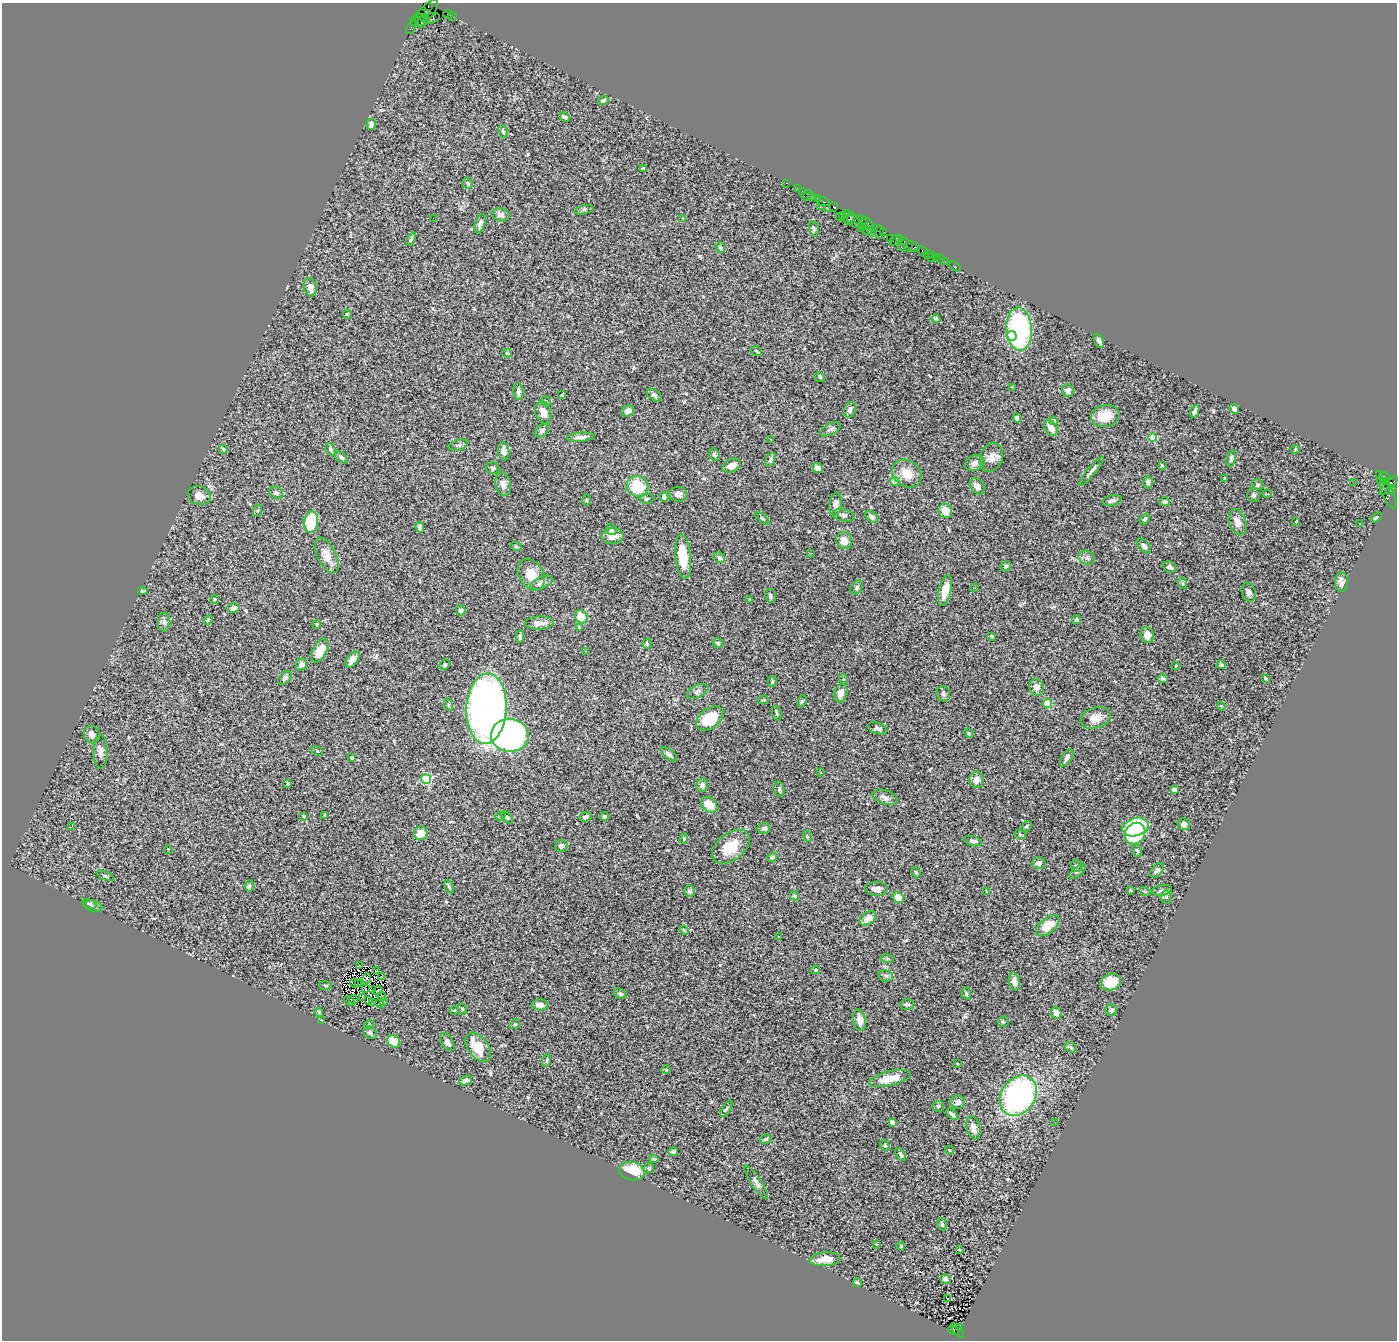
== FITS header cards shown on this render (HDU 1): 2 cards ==
NAXIS1  =                 1395
NAXIS2  =                 1338

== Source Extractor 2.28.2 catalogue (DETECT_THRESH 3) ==
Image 1395 x 1338 px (HDU 1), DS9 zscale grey, 1 PNG px = 1 image px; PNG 1399 x 1342 px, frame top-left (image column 1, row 1338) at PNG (2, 3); each listed source drawn as its Kron ellipse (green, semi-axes under 4 px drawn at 4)
Background 2.38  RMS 0.074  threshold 0.223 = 3 sigma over >= 5 px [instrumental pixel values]
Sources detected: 348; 2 with non-positive FLUX_AUTO (blend fragments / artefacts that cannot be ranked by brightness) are neither listed nor drawn; the other 346 listed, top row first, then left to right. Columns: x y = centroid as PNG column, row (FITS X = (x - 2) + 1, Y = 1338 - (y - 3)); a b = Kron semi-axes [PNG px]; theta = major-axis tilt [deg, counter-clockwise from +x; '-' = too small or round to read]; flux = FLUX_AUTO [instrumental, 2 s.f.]
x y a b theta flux
428 6 3 2 - 99
426 13 16 7 52 440
421 14 3 2 - 120
448 14 4 3 - 280
453 17 4 3 - 130
425 18 4 3 - 440
432 18 8 5 20 840
414 20 5 2 - 52
420 20 7 4 -70 550
411 27 7 2 64 160
603 100 5 4 - 11
565 117 5 3 - 12
371 124 5 5 - 23
503 132 6 4 -63 7.4
643 169 4 4 - 14
468 183 6 5 - 8.9
787 183 3 2 - 100
797 188 2 2 - 79
802 191 3 2 - 100
807 195 6 2 39 500
812 197 3 3 - 150
817 198 3 2 - 66
823 201 7 3 -20 280
820 205 3 3 - 93
833 207 5 3 - 130
828 209 3 3 - 270
584 210 10 4 14 9
846 214 4 3 - 180
500 215 9 6 -13 18
842 215 4 2 - 98
839 217 2 2 - 47
433 218 2 2 - 91
683 218 4 3 - 4.7
850 218 7 4 57 820
860 220 7 3 -9 370
854 222 8 5 -43 680
868 223 8 3 -48 630
480 224 10 5 73 17
864 226 3 2 - 120
861 228 2 2 - 100
814 229 7 5 -77 9.1
867 230 5 3 - 830
873 230 6 3 68 240
879 232 7 3 83 430
884 232 3 2 - 170
890 238 2 2 - 130
411 239 7 4 64 9.1
899 239 3 2 - 160
895 240 6 3 44 350
904 241 3 2 - 110
720 247 5 4 - 9.3
901 247 2 2 - 85
908 247 3 2 - 180
914 247 7 4 -33 450
922 251 5 3 - 250
928 254 5 3 - 65
931 257 2 2 - 38
936 257 3 2 - 130
941 259 3 2 - 60
945 262 3 2 - 85
955 266 6 2 -34 42
310 287 9 6 -74 37
347 314 4 4 - 5.6
936 319 4 4 - 10
1019 329 21 12 -86 730
1011 336 5 5 - 280
1099 341 7 4 -68 12
756 351 6 3 -37 5.7
507 353 5 3 - 6.5
820 377 5 4 - 6.1
1012 387 3 3 - 18
518 391 8 5 -86 18
1068 391 6 6 - 18
562 395 3 3 - 5.8
654 395 8 5 -35 10
546 401 5 3 - 6.4
1234 409 5 4 - 18
850 410 8 5 66 18
628 411 7 5 26 35
1195 411 6 3 64 20
543 412 11 8 -75 41
1105 416 14 11 11 87
1017 418 5 4 - 15
1053 421 4 3 - 23
1051 428 9 6 -56 44
830 429 11 5 28 13
542 431 8 5 40 14
581 437 14 4 5 22
1153 438 4 4 - 210
770 440 3 3 - 12
458 445 10 5 15 13
223 449 4 4 - 6.4
331 449 7 4 -50 9.1
1295 449 4 4 - 4.6
504 451 9 5 -83 30
714 455 7 5 -58 12
341 457 7 4 -38 10
991 457 15 11 70 41
1231 458 8 4 78 9.8
771 460 7 4 66 11
975 463 10 7 22 23
1162 465 3 3 - 4.2
732 466 10 6 26 39
493 468 6 6 - 10
818 468 6 4 -37 25
1092 471 18 3 51 16
907 473 15 13 -37 82
1379 474 3 3 - 610
1385 476 5 3 - 130
1225 479 3 3 - 6.3
1380 480 2 2 - 40
895 481 4 4 - 110
1148 482 6 5 - 11
1386 482 3 2 - 560
1353 483 2 2 - 2.4
503 484 12 7 -80 25
1258 485 6 5 - 8.4
637 486 11 10 - 160
977 486 9 6 -55 25
1388 486 12 4 46 1000
1391 490 5 4 - 870
276 493 7 6 - 13
678 494 9 7 -3 27
1267 494 4 2 - 8.4
1388 494 15 5 -64 670
199 495 11 9 -19 36
1253 495 7 6 - 11
664 497 4 4 - 16
646 499 7 5 1 9
587 500 5 3 - 4.4
1112 501 10 5 14 16
1165 502 5 4 - 15
836 504 12 6 82 26
257 511 6 4 70 5.9
945 511 7 6 - 56
843 515 11 6 -12 18
872 517 7 5 -39 20
1376 517 6 3 36 6.9
763 519 8 3 -39 6.5
1145 519 6 4 48 9.6
1296 521 3 3 - 11
311 522 11 7 83 230
1238 522 13 8 -72 38
1359 524 3 2 - 6.5
420 527 5 4 - 16
611 530 6 4 -57 11
613 536 11 7 8 40
844 541 9 7 -63 46
516 546 6 4 -16 6.6
1144 546 9 5 -49 20
811 553 3 2 - 5.6
327 555 19 9 -63 61
683 556 22 8 -84 150
719 558 6 5 - 11
1087 558 8 6 -24 17
1006 566 5 4 - 9.5
1169 567 7 5 -23 16
531 575 17 12 -59 70
1341 582 9 6 89 24
542 583 12 5 21 27
1182 583 6 4 -71 6.6
857 587 7 5 54 10
975 588 3 3 - 6.9
945 590 16 6 77 81
143 591 4 3 - 8
1249 592 10 7 -71 18
770 596 7 5 -77 11
215 599 4 4 - 7.7
750 600 3 3 - 6.2
233 608 6 4 17 15
461 610 5 4 - 15
581 617 7 6 - 88
208 620 5 3 - 5.1
1077 620 4 4 - 7.3
164 622 9 6 89 16
539 623 14 6 1 29
317 624 4 3 - 4.4
579 628 4 4 - 14
1147 635 8 7 - 41
992 636 3 2 - 4.8
520 637 6 3 86 9.9
718 643 5 4 - 8.2
647 644 5 4 - 7
320 650 13 7 61 90
585 651 2 2 - 2.9
352 660 9 5 51 34
301 665 6 5 - 21
445 665 6 4 45 6.8
1221 665 4 4 - 8.2
1176 666 3 2 - 4.7
285 678 8 5 46 12
1266 678 4 2 - 4.9
843 679 5 3 - 4.9
1163 679 5 3 - 12
772 682 5 3 - 6.1
1037 687 8 7 - 35
698 691 11 6 25 18
841 693 9 6 74 32
943 694 8 6 -73 11
763 700 5 3 - 4.4
802 701 6 4 60 7.7
1047 704 4 4 - 170
449 705 6 4 -70 7.7
1221 706 4 3 - 4.9
486 709 35 20 87 3300
777 713 7 3 -72 7
710 718 15 10 37 180
1096 718 16 10 16 47
877 728 10 5 -18 12
969 733 5 4 - 5.3
92 735 9 8 - 25
510 735 19 16 -2 1600
317 751 6 4 -25 5.4
100 752 17 7 90 28
669 754 9 5 -38 14
352 758 3 2 - 5.3
1067 758 10 5 58 20
821 772 3 3 - 6.7
426 779 5 5 - 380
976 780 8 7 - 31
288 783 4 3 - 5.5
702 785 6 6 - 24
779 789 8 5 -80 9.9
1174 790 4 4 - 42
885 797 13 7 -19 23
709 805 9 6 -42 82
325 815 4 2 - 5.4
303 816 3 3 - 3.8
500 816 5 4 - 7.4
605 816 4 3 - 13
585 817 6 4 20 12
507 818 7 4 -46 9.1
1184 824 6 5 - 25
1026 826 6 4 45 5.5
71 827 4 3 - 43
1135 827 13 9 15 430
764 828 6 5 - 16
421 833 7 6 - 61
1135 833 11 9 53 290
1020 834 6 3 -20 4.6
807 836 6 3 -72 5.3
684 839 5 4 - 5.5
973 841 9 5 -13 14
561 846 6 6 - 15
731 847 21 13 38 120
168 849 3 3 - 8.4
1137 851 7 4 -62 8.7
772 857 5 3 - 7.9
1039 863 7 6 - 20
1077 866 6 5 - 12
1157 870 8 5 51 12
916 872 5 3 - 5.8
1077 872 10 4 35 9.3
105 876 9 4 -24 8.7
249 886 5 4 - 13
449 887 7 4 -64 8.1
876 889 11 7 0 30
1130 890 3 3 - 4.5
1162 890 10 5 8 12
690 891 6 5 - 13
987 892 4 4 - 4.5
1145 892 5 3 - 4.8
795 896 5 4 - 6.2
1166 897 7 5 89 11
898 898 6 5 - 69
89 904 7 4 -16 7.5
93 906 9 5 -16 12
868 918 9 6 36 49
1048 926 14 7 38 99
684 930 5 3 - 4.3
778 936 3 3 - 9.2
887 959 6 4 -8 6.8
359 966 2 2 - 1.3
815 970 5 4 - 7
376 971 4 3 - 8.6
886 976 7 5 -13 11
382 977 3 2 - 4.6
367 979 5 3 - 8.5
1014 981 9 5 -76 25
1111 982 10 8 22 100
355 983 5 2 - 0.46
359 984 2 2 - 2.7
325 985 6 3 -1 4.9
365 988 2 2 - 4.3
373 990 2 2 - 6.2
378 990 5 2 - 1.1
966 993 6 4 -72 8.7
620 994 7 4 -22 10
382 997 5 2 - 1.2
363 998 3 2 - 6.2
353 999 4 2 - 5.1
349 1001 6 2 -36 3.5
368 1001 4 2 - 2.6
372 1002 4 2 - 4
383 1002 3 2 - 4.3
379 1003 4 2 - 2.5
907 1004 7 5 -3 11
540 1005 8 5 0 33
462 1009 6 3 -72 5.1
454 1010 4 3 - 4
1111 1010 6 5 - 13
319 1012 4 3 - 6.7
1056 1013 6 5 - 37
859 1020 11 6 -78 43
322 1021 3 2 - 20
1003 1022 5 5 - 8.7
369 1024 5 3 - 4.5
515 1024 6 4 36 6.1
370 1033 7 5 -43 12
394 1041 7 5 -37 63
447 1042 10 6 -58 17
478 1047 16 10 -53 97
1071 1047 6 4 -31 8.9
547 1060 6 4 71 7.1
957 1064 4 2 - 4
666 1070 5 3 - 3.9
890 1078 21 7 14 87
466 1081 7 4 19 18
1018 1096 21 17 53 1200
958 1102 7 6 - 21
938 1106 5 5 - 11
726 1109 9 4 60 8.9
952 1114 7 3 -44 12
892 1122 4 4 - 61
1054 1122 2 2 - 11
973 1128 12 6 -76 34
766 1139 6 4 17 8.9
885 1145 6 4 -56 6.6
949 1150 4 3 - 11
673 1152 5 4 - 11
901 1155 7 4 -61 13
654 1159 4 3 - 7.2
649 1168 5 5 - 6.9
632 1171 13 9 -13 160
756 1182 20 5 -56 20
942 1224 6 4 -74 11
876 1244 2 2 - 2.8
901 1246 4 4 - 7.2
960 1250 3 2 - 3.4
825 1259 15 7 4 61
945 1279 5 4 - 18
857 1283 4 3 - 11
948 1298 3 3 - 37
959 1327 3 2 - 290
953 1330 5 3 - 350
957 1330 8 3 -49 330
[2 non-positive-flux detections neither listed nor drawn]